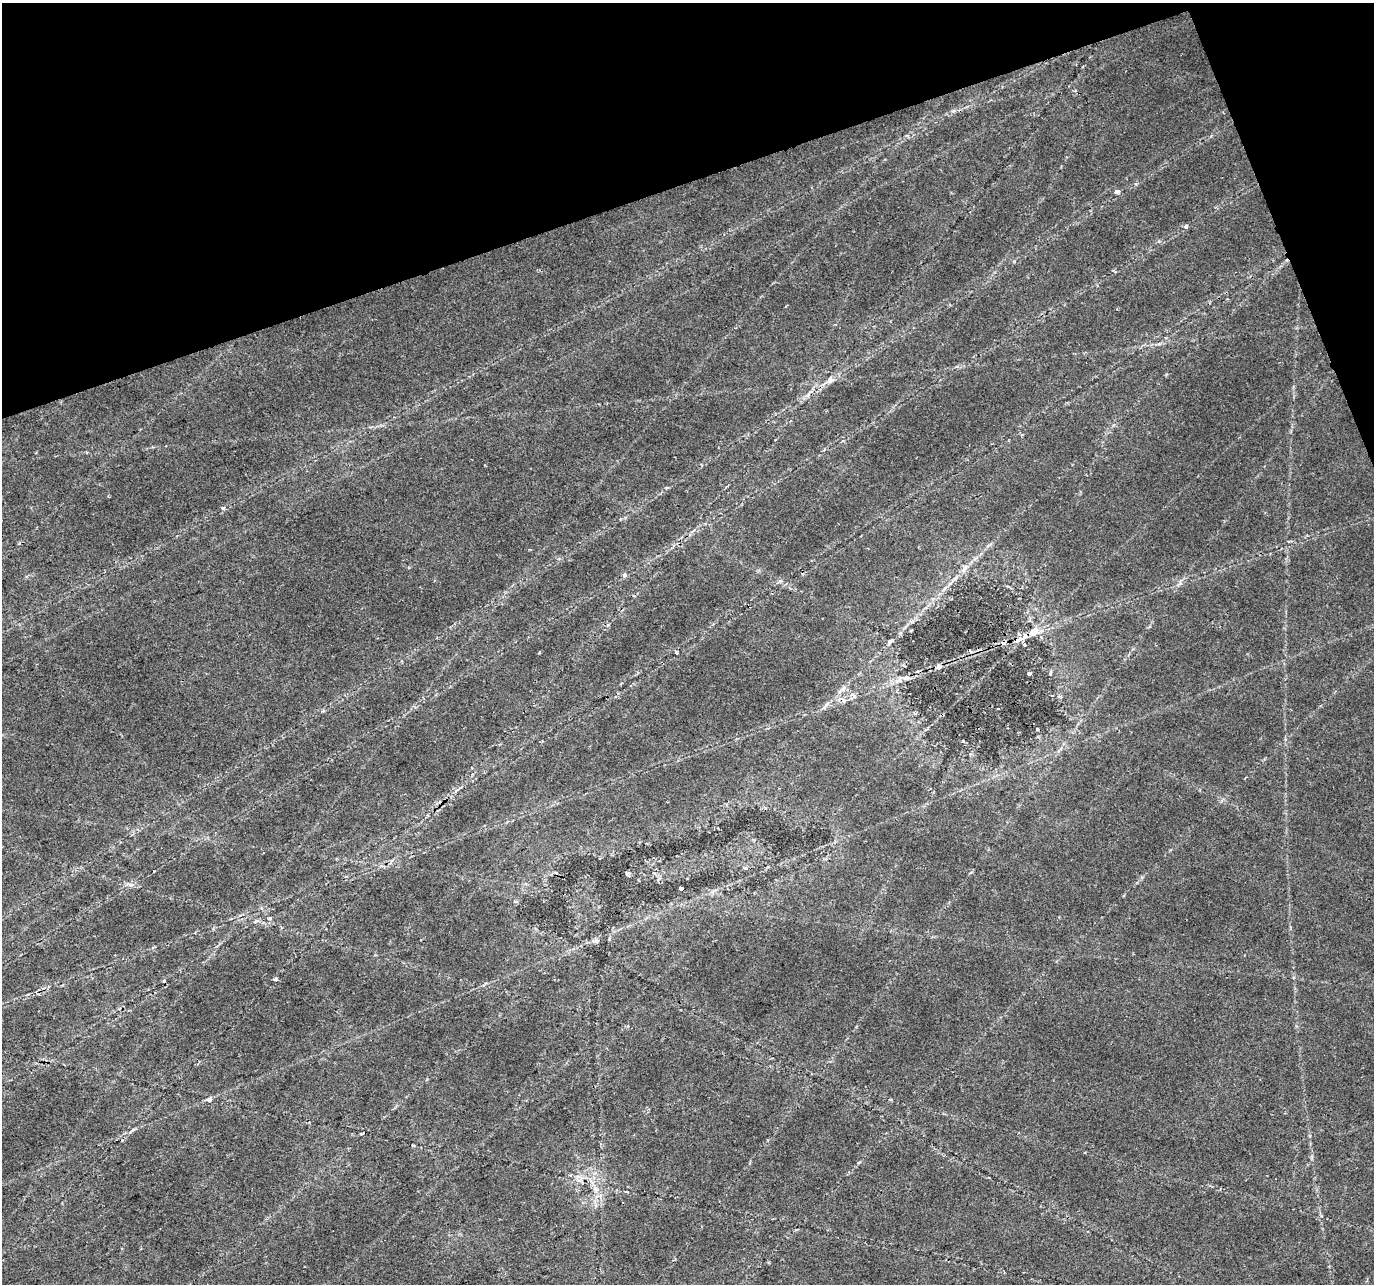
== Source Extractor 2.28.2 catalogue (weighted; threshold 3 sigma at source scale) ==
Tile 3 of 4 x 4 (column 3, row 1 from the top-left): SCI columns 2748-4119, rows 3976-5257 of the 5492 x 5329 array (HDU 1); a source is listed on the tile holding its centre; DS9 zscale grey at full resolution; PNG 1376 x 1286 px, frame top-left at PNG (2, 3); no overlay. Shown black and unused: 17% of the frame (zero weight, under 2 of 3 exposures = <1% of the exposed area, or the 3 px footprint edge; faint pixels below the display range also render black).
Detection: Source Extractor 2.28.2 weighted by HDU 2 'WHT'; one run over the whole footprint, this tile lists its part. Background 0.0273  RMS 0.0036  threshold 0.0163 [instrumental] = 3 sigma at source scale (4.5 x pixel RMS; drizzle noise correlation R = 1.50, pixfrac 1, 0.0396/0.0396 arcsec/px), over >= 5 px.
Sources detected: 34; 2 cosmic-ray / hot-pixel residue — not listed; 1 inside a brighter listed object's ellipse — not listed separately; the other 31 listed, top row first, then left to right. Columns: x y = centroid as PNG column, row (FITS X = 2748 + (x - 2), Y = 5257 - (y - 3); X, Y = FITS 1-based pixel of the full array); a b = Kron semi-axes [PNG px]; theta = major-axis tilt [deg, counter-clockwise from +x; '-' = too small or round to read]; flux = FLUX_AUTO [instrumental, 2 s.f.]
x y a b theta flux
953 111 6 4 18 0.63
1117 192 5 3 - 4.7
1186 226 5 4 - 0.95
830 380 12 7 23 2.1
807 395 8 4 37 1.1
223 508 5 3 - 0.5
965 569 15 4 58 2.1
624 575 6 5 - 0.89
1034 631 16 10 25 4.2
1019 639 12 5 38 2
890 642 11 5 48 1
1004 642 7 5 46 1.3
1024 645 5 4 - 0.52
970 650 5 3 - 0.58
676 652 4 3 - 0.87
939 666 7 5 28 1.6
1029 673 4 3 - 0.95
1050 673 5 4 - 0.47
906 678 15 7 -1 2.3
842 690 17 5 35 1.9
963 741 3 3 - 0.29
628 873 7 4 1 0.61
131 885 8 6 -1 1.3
681 888 4 3 - 2.6
269 918 5 4 - 0.63
257 921 8 4 0 0.79
276 979 4 4 - 0.96
209 1099 8 5 16 1.4
362 1133 5 3 - 0.4
595 1189 12 4 -71 1.8
796 1230 5 3 - 0.37
Overlapping masked pixels (flux is a lower limit): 1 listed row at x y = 1004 642
Unlisted compact peaks at least as high as the median listed source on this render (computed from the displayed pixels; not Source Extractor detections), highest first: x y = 133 1130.